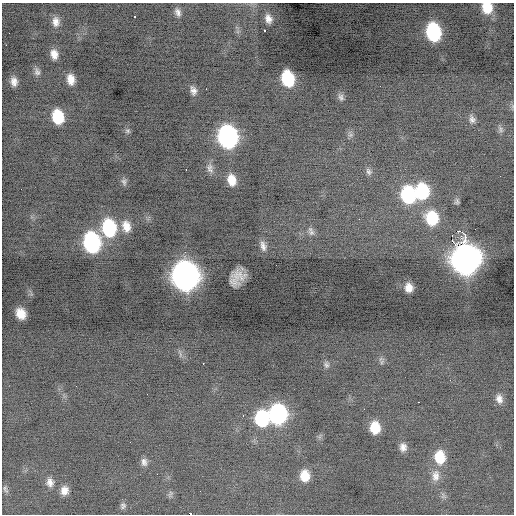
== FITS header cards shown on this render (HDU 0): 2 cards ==
NAXIS1  =                  512 / Axis length
NAXIS2  =                  512 / Axis length

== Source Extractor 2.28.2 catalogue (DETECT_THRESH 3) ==
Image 512 x 512 px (HDU 0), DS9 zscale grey, 1 PNG px = 1 image px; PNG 516 x 516 px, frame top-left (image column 1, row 512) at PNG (2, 3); no overlay
Background -0.542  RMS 0.87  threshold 2.62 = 3 sigma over >= 5 px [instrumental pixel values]
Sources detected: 69; all 69 listed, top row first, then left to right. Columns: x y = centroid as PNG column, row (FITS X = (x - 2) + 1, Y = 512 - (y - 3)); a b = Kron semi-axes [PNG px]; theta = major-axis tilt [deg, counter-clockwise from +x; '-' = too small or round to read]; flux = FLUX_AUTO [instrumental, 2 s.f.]
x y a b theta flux
487 8 12 11 - 1500
178 12 10 6 -67 260
135 17 3 2 - 97
268 19 17 11 -73 740
56 22 13 9 -90 470
264 30 3 3 - 430
433 32 14 10 -79 5700
6 45 2 2 - 86
54 54 11 8 -75 530
37 72 11 7 -67 250
288 78 13 9 -75 3300
71 79 11 7 -79 630
14 81 9 6 -80 380
206 89 2 2 - 37
193 90 11 8 -75 320
341 97 11 7 -63 220
58 117 12 9 -77 2300
472 119 10 8 -78 270
500 129 10 6 -64 180
128 131 7 6 - 140
350 135 7 6 - 160
228 137 15 11 -78 16000
210 168 14 9 -77 350
186 170 2 2 - 33
369 171 11 7 -57 200
232 180 13 9 -78 860
124 182 10 8 -78 190
422 191 15 12 -84 3900
408 195 15 12 -79 5000
457 201 8 6 82 160
432 218 15 13 -73 2600
359 219 3 2 - 52
126 226 15 11 -79 740
109 228 16 12 -81 4500
475 229 3 2 - 44
458 231 4 2 - 3600
311 233 9 8 - 220
465 236 7 3 87 1500
92 242 14 11 -79 9100
263 246 14 8 -75 360
465 260 16 14 -82 53000
185 276 16 13 -79 49000
238 276 13 12 - 940
409 288 8 7 - 530
21 314 10 8 -61 820
180 353 14 4 -77 180
382 362 8 5 63 140
203 363 3 2 - 400
326 365 9 8 - 200
450 380 2 2 - 26
147 394 2 2 - 86
499 399 12 9 -77 410
418 402 2 2 - 210
278 414 14 11 -89 10000
243 415 3 2 - 130
262 419 13 11 89 4200
375 428 11 9 -86 1300
130 442 2 2 - 34
403 447 9 8 - 360
440 457 14 11 -86 1500
144 462 10 7 -78 260
305 476 11 9 -88 1000
435 476 17 11 85 570
50 482 11 9 -82 360
5 489 10 6 -71 150
64 490 9 8 - 450
170 494 10 5 64 130
123 506 8 7 - 160
190 514 3 2 - 1600
At the frame edge (FLAGS 8, measured only in part): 2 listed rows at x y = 487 8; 190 514